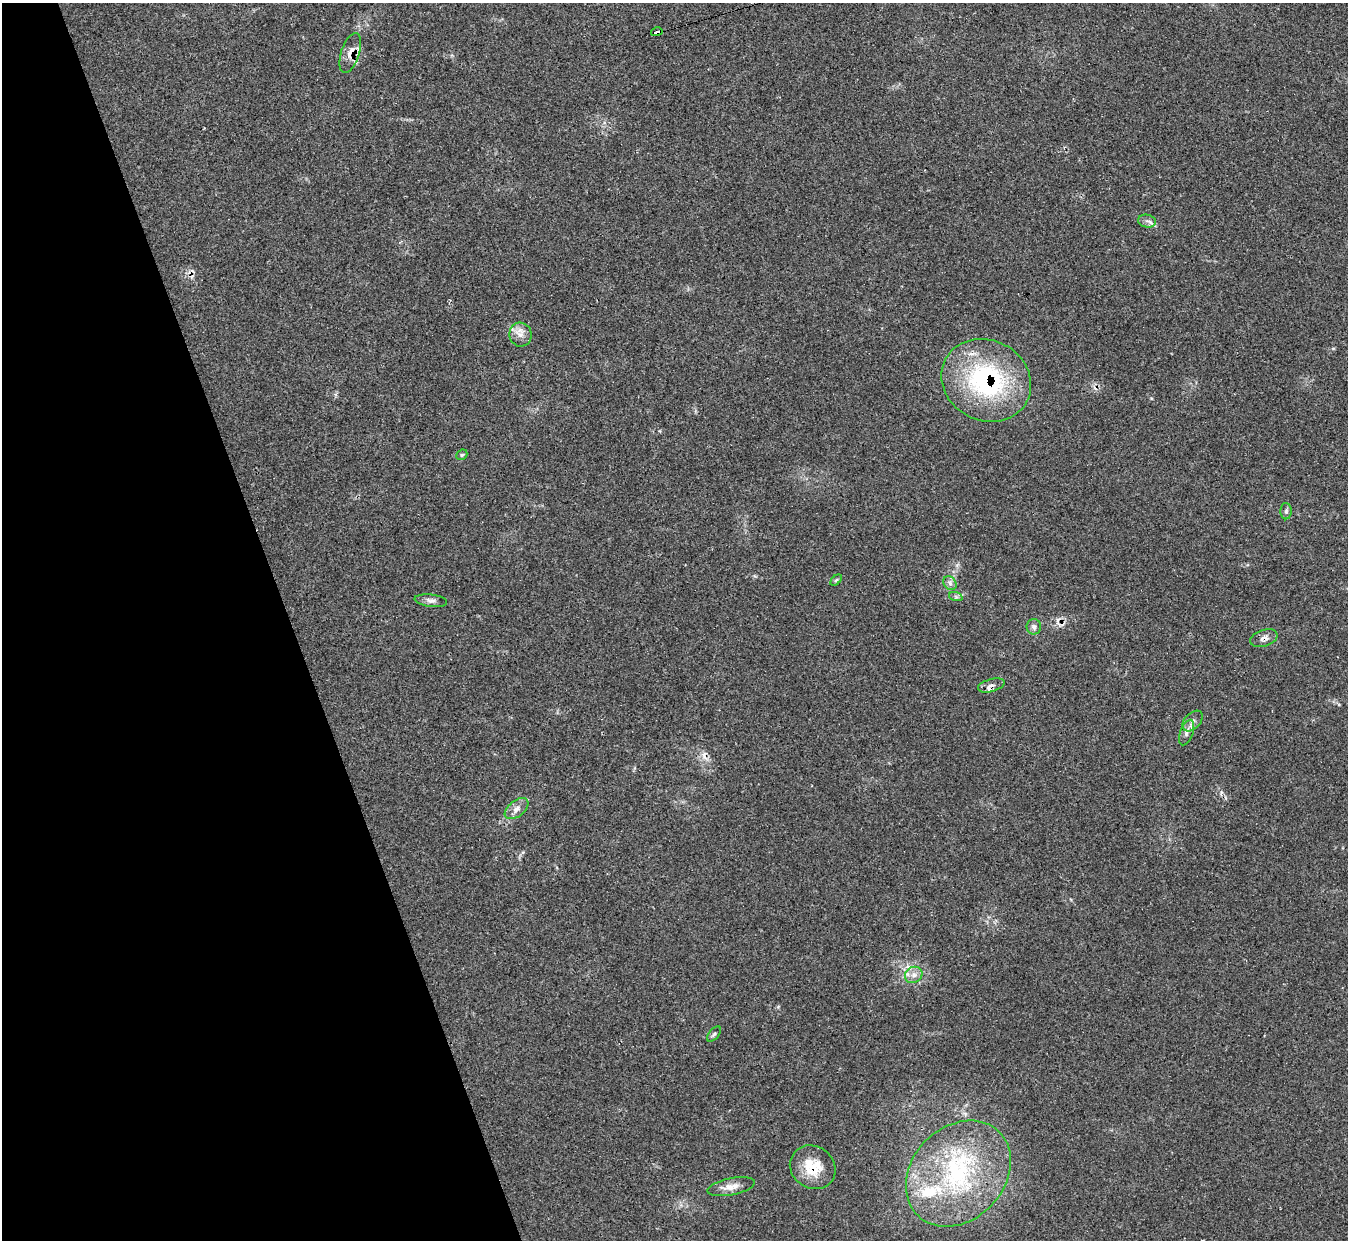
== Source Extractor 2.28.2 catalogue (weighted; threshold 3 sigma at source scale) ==
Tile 5 of 4 x 4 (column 1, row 2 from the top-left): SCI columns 7-1352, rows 2624-3861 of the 5390 x 5374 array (HDU 1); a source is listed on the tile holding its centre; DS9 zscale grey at full resolution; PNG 1350 x 1242 px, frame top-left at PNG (2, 3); each listed source drawn as its Kron ellipse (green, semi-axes under 4 px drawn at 4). Shown black and unused: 21% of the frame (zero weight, under 2 of 3 exposures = <1% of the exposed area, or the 3 px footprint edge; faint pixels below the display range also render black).
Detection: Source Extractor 2.28.2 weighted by HDU 2 'WHT'; one run over the whole footprint, this tile lists its part. Background 0.0355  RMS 0.0046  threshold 0.0208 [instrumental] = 3 sigma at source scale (4.5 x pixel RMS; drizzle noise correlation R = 1.50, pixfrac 1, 0.05/0.05 arcsec/px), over >= 5 px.
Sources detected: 31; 6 cosmic-ray / hot-pixel residue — neither listed nor drawn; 3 inside a brighter listed object's ellipse — not listed separately; the other 22 listed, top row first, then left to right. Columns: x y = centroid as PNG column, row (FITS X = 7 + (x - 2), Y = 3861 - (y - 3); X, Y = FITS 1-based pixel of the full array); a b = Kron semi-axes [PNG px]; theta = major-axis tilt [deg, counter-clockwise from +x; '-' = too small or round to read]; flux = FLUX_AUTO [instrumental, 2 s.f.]
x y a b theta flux
657 32 6 4 15 59
350 53 20 9 71 4.7
1147 221 9 6 -11 1.6
520 335 12 11 - 3.7
986 380 46 40 -28 70
462 455 6 5 - 0.72
1286 511 8 5 89 1.1
836 580 6 4 44 0.67
950 583 7 6 - 1.6
956 597 7 4 -19 0.85
431 601 16 6 -7 2
1034 627 7 7 - 1.6
1264 638 14 8 20 2.6
991 685 14 6 15 2.2
1193 721 12 7 46 2.5
1187 733 13 6 70 2.2
517 809 13 8 38 3.1
914 975 9 7 33 2.7
714 1034 9 5 49 0.94
813 1167 24 21 -34 13
958 1174 58 46 46 77
731 1187 24 8 12 4.9
Overlapping masked pixels (flux is a lower limit): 6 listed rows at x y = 657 32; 350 53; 986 380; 1264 638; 991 685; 813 1167